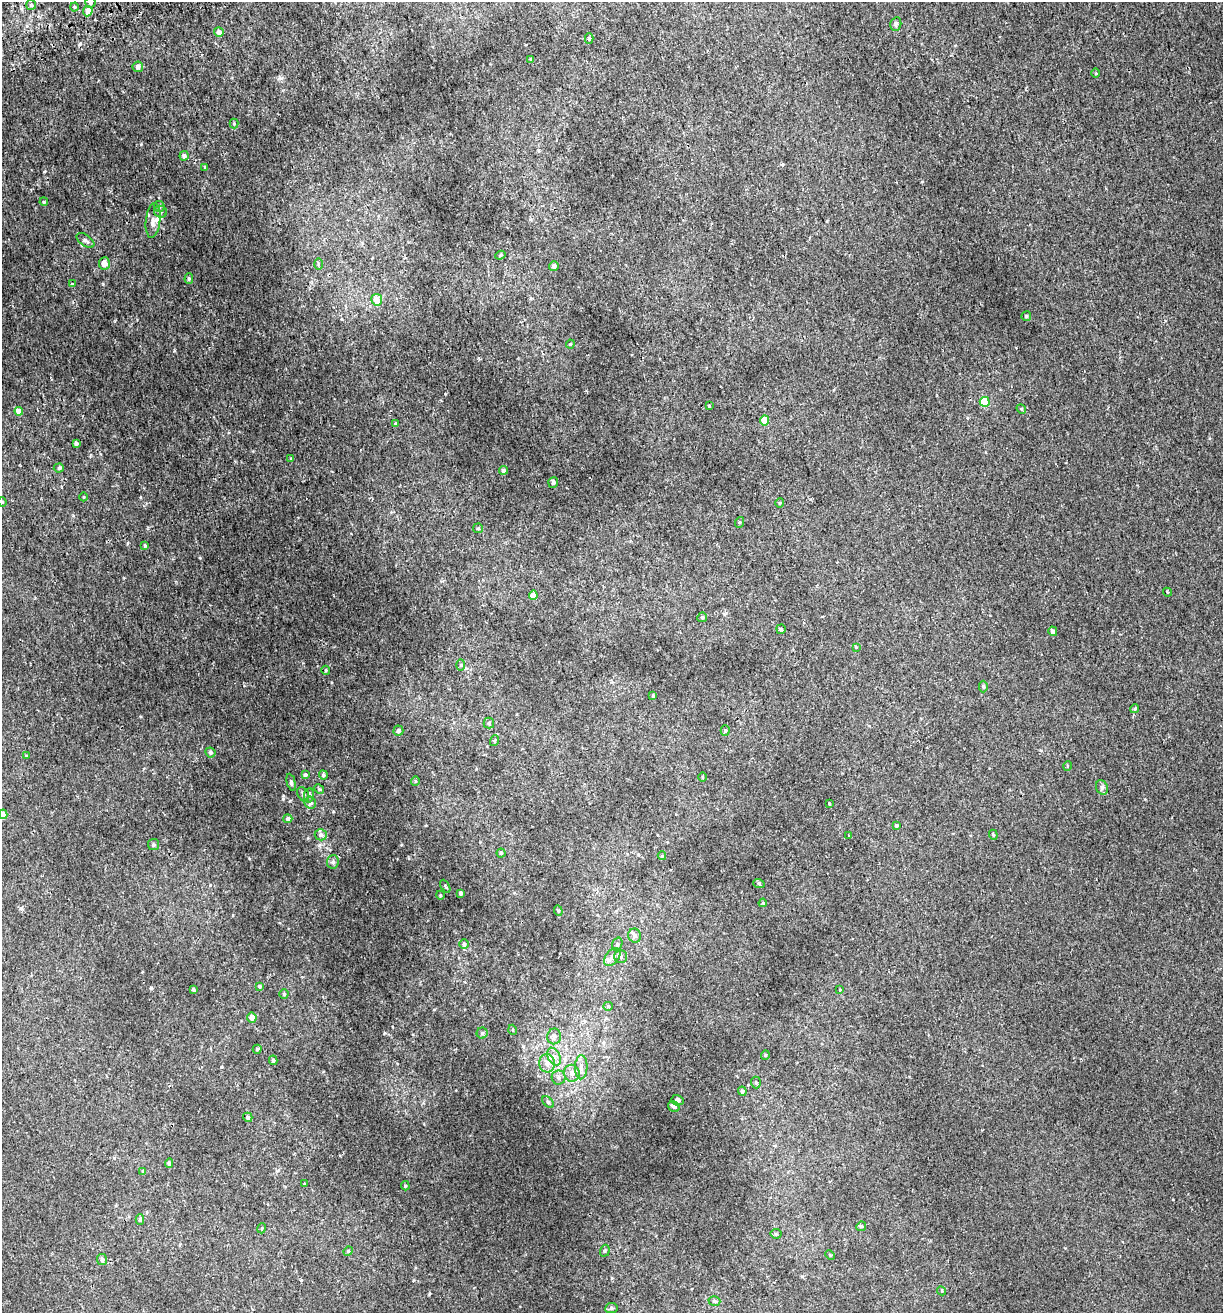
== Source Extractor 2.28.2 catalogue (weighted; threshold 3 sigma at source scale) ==
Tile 11 of 4 x 4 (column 3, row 3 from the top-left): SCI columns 2567-3787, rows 1367-2677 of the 5082 x 5355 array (HDU 1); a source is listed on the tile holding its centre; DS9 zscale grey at full resolution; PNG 1225 x 1315 px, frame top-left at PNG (2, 2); each listed source drawn as its Kron ellipse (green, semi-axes under 4 px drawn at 4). Shown black and unused: <1% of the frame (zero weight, under 2 of 3 exposures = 3% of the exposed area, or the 3 px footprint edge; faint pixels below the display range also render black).
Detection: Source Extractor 2.28.2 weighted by HDU 2 'WHT'; one run over the whole footprint, this tile lists its part. Background 0.00256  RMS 0.0025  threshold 0.0111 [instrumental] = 3 sigma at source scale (4.5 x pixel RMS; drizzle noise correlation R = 1.50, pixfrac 1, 0.0396/0.0396 arcsec/px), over >= 5 px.
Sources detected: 138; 6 inside a brighter listed object's ellipse — not listed separately; the other 132 listed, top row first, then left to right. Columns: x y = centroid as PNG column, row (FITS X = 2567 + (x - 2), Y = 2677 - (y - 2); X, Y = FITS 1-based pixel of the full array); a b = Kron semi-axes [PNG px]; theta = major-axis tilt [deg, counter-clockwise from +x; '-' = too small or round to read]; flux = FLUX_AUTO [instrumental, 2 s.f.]
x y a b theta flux
90 3 5 5 - 0.55
31 5 5 5 - 0.33
74 7 4 4 - 0.24
88 11 5 4 - 2.2
896 24 7 5 75 0.47
219 32 5 4 - 1.2
589 39 5 4 - 0.42
531 60 3 3 - 0.61
138 67 5 5 - 0.95
1096 73 5 3 - 0.23
234 123 5 4 - 0.29
184 156 4 4 - 0.73
205 167 4 3 - 0.3
44 202 4 3 - 0.2
159 206 6 5 - 0.57
160 212 6 6 - 0.54
153 220 17 7 84 1.6
85 240 10 5 -35 0.87
500 255 5 4 - 0.27
104 263 6 5 - 1.6
318 264 6 4 89 0.32
554 266 5 4 - 0.77
189 278 5 4 - 0.4
72 284 3 3 - 1.1
377 300 6 5 - 2.7
1026 316 5 4 - 0.43
570 344 4 4 - 0.25
985 402 5 5 - 7.5
709 406 3 3 - 0.88
1021 409 5 4 - 0.3
19 411 4 4 - 2.3
765 420 5 4 - 3.4
396 423 4 3 - 0.21
76 443 3 3 - 0.65
291 459 4 4 - 0.28
59 468 5 4 - 0.44
503 470 4 4 - 0.59
553 482 5 5 - 0.56
84 497 4 3 - 0.17
2 502 5 4 - 0.32
780 503 4 4 - 0.24
740 522 5 3 - 0.24
478 528 5 4 - 0.3
145 546 4 4 - 0.34
1167 592 4 3 - 0.24
533 595 4 4 - 1.9
702 617 5 4 - 0.35
781 629 4 4 - 0.45
1053 631 5 4 - 0.8
856 647 4 3 - 0.18
461 665 5 4 - 0.25
326 670 4 4 - 0.28
983 686 6 4 -90 0.35
653 696 4 3 - 0.25
1135 709 4 4 - 0.35
489 723 5 5 - 0.38
725 730 5 4 - 0.37
398 731 5 5 - 0.8
494 741 5 3 - 0.26
210 752 5 4 - 0.54
27 756 3 3 - 0.32
1067 766 5 3 - 0.22
305 775 4 4 - 0.52
323 775 4 4 - 0.35
702 777 5 3 - 0.21
415 781 5 4 - 0.29
291 782 8 4 -77 0.5
1102 787 7 5 -69 0.54
319 789 5 4 - 0.27
303 794 8 5 -61 0.53
309 795 7 5 82 0.49
310 803 6 5 - 0.76
829 804 3 2 - 0.27
3 814 5 4 - 1.7
288 819 4 4 - 0.76
896 826 3 3 - 0.35
321 835 6 5 - 0.84
848 835 2 2 - 0.16
993 835 5 4 - 0.29
153 845 5 5 - 0.4
501 853 4 4 - 0.34
662 856 4 4 - 0.23
333 862 7 6 - 0.65
759 884 6 3 -20 0.3
445 886 7 3 -61 0.25
461 893 4 3 - 0.6
440 895 4 3 - 0.19
763 903 4 3 - 0.23
558 911 5 4 - 0.34
635 936 7 6 - 0.9
464 944 4 4 - 0.37
617 944 7 5 72 0.42
612 957 10 6 50 1
621 957 6 6 - 0.58
259 986 4 3 - 0.27
193 989 3 3 - 0.32
840 990 4 4 - 0.21
284 994 4 4 - 0.3
608 1006 5 4 - 0.26
252 1017 5 4 - 1.6
513 1030 5 3 - 0.2
482 1033 5 5 - 0.41
554 1036 8 7 - 0.86
257 1049 4 4 - 0.31
765 1055 5 4 - 0.27
554 1057 9 6 -63 1.2
273 1060 5 4 - 0.39
547 1063 9 8 - 1.6
581 1067 12 6 88 1.4
572 1073 8 8 - 1.4
559 1078 7 7 - 0.77
756 1082 6 5 - 0.36
742 1091 4 4 - 0.53
677 1100 6 5 - 0.66
548 1102 7 4 -45 0.39
674 1107 6 5 - 0.64
248 1117 5 4 - 0.55
169 1163 5 3 - 0.52
143 1171 4 4 - 0.2
304 1184 3 2 - 0.22
405 1186 5 4 - 0.29
140 1219 5 4 - 0.47
861 1226 5 4 - 0.35
262 1228 5 3 - 0.2
776 1234 5 5 - 0.34
348 1251 5 4 - 0.33
605 1251 6 4 71 0.43
830 1255 5 3 - 0.25
102 1260 6 5 - 0.9
941 1291 5 4 - 0.36
714 1301 6 4 -17 0.43
611 1308 6 5 - 0.52
Isophote crosses this tile's border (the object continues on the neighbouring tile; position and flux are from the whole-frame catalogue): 3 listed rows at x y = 90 3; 2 502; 3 814
Unlisted compact peaks at least as high as the median listed source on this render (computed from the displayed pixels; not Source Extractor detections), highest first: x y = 283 799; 141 144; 44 172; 174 350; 281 78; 384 1033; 151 988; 333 811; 429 1294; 103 284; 249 858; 21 908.